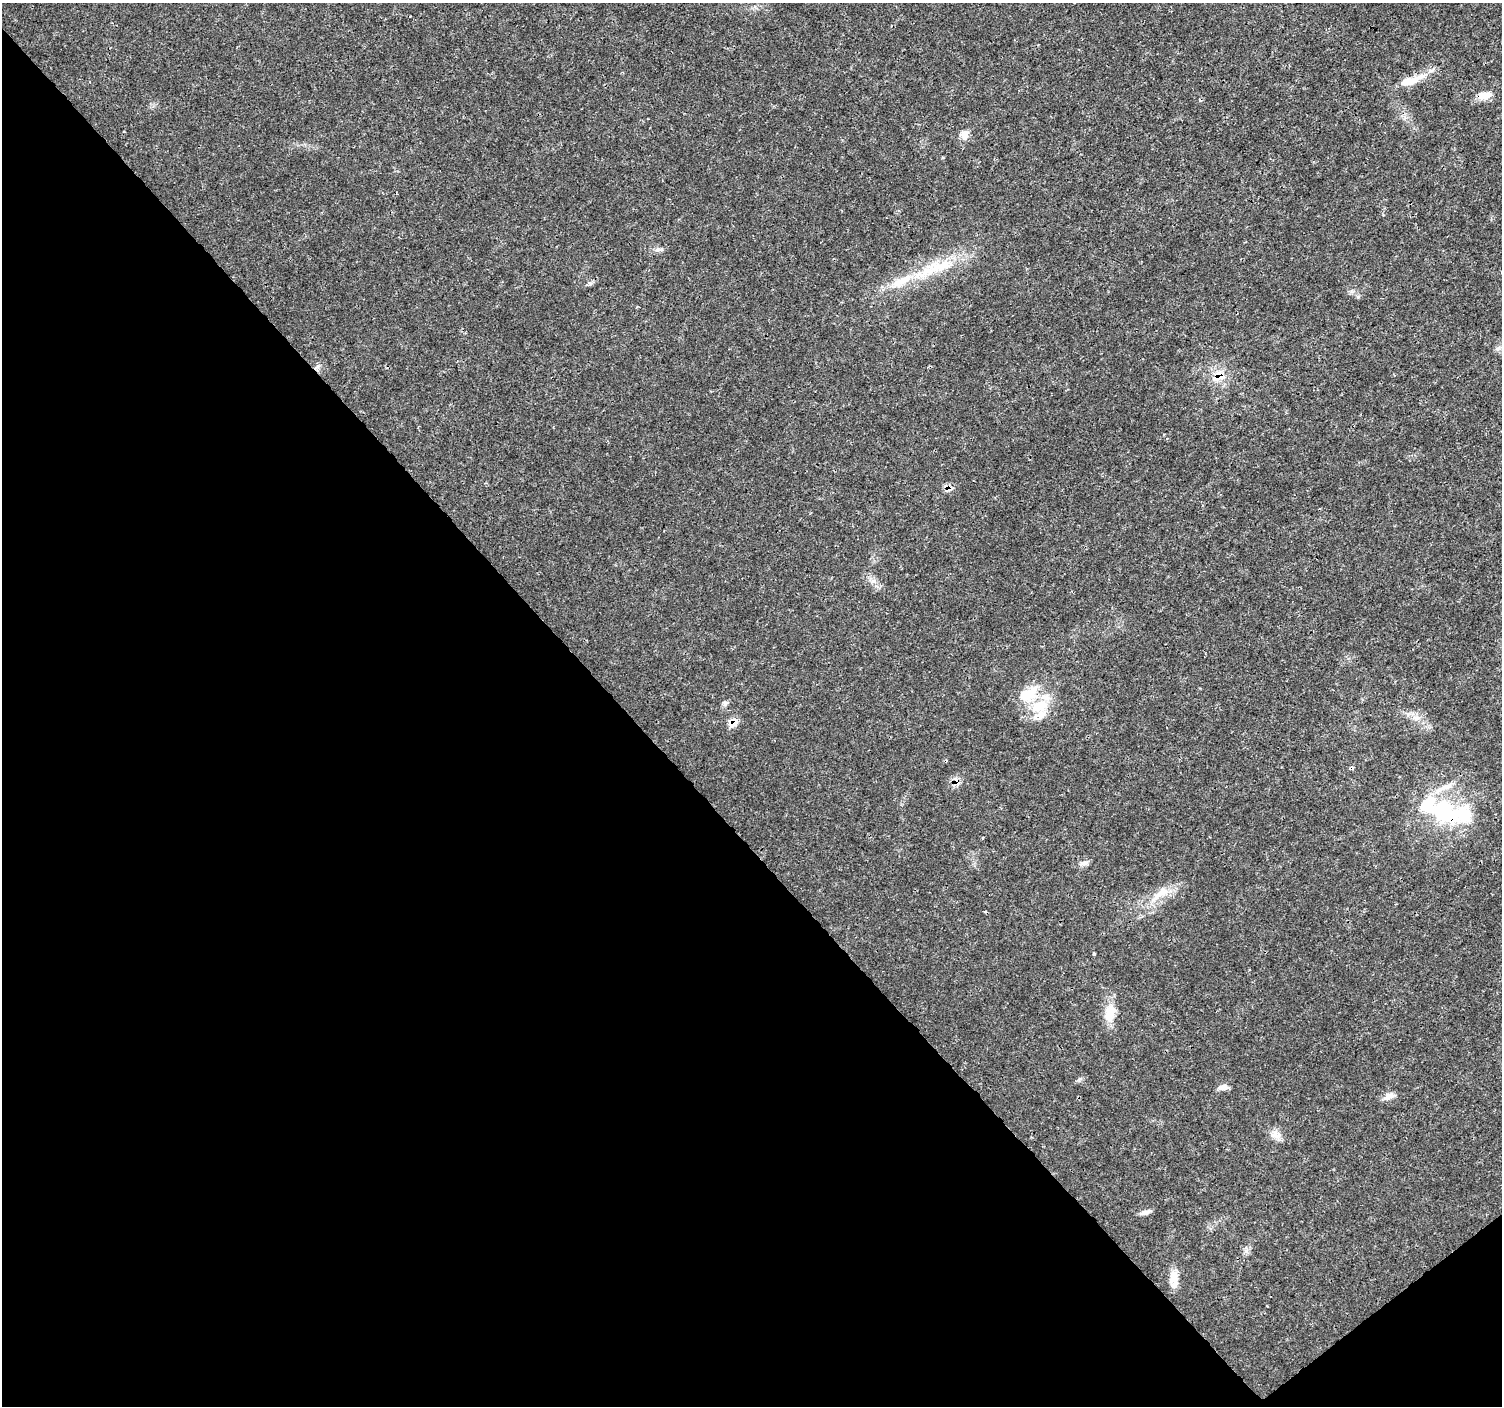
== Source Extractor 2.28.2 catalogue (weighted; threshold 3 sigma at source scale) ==
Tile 14 of 4 x 4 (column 2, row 4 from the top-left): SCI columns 1507-3006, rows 209-1612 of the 6007 x 5966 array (HDU 1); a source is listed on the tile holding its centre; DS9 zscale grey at full resolution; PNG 1504 x 1408 px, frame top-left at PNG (2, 3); no overlay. Shown black and unused: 42% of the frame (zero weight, under 3 of 4 exposures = <1% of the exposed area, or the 3 px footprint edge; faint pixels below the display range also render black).
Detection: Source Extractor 2.28.2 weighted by HDU 2 'WHT'; one run over the whole footprint, this tile lists its part. Background 0.00477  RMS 0.0014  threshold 0.00631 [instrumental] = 3 sigma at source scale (4.5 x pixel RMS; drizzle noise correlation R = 1.50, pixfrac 1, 0.0396/0.0396 arcsec/px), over >= 5 px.
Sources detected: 35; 3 cosmic-ray / hot-pixel residue — not listed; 7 inside a brighter listed object's ellipse — not listed separately; the other 25 listed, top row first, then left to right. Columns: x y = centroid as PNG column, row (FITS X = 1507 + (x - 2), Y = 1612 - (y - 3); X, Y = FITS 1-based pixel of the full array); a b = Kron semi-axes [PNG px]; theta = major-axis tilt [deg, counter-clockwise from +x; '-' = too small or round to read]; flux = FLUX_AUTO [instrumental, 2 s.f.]
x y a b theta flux
1408 82 27 11 14 2.3
1484 95 18 9 9 1.6
965 135 13 10 -84 1
657 250 7 4 19 0.33
937 267 44 15 13 6.1
317 367 9 3 33 0.33
1219 376 19 13 47 2.4
874 581 9 6 -7 0.53
725 703 8 7 - 0.36
1039 706 26 17 22 4.2
1417 718 11 6 0 0.71
733 722 13 11 77 1.2
1351 768 6 4 10 0.25
956 781 8 8 - 1.2
1442 813 42 32 -84 11
983 838 3 3 - 0.17
1084 863 13 6 10 0.6
1161 893 32 10 36 2.8
1094 954 3 3 - 0.17
1110 1013 25 14 78 2.5
1223 1087 12 6 8 0.82
1389 1096 15 7 23 0.91
1275 1135 16 11 -18 1.1
1145 1212 14 5 10 0.66
1174 1282 21 11 -90 1.6
Overlapping masked pixels (flux is a lower limit): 6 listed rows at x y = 317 367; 1219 376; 733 722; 1351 768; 956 781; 1442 813
Unlisted compact peaks at least as high as the median listed source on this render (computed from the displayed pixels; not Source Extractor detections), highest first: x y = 1079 1080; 1246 1251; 1358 297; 590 283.